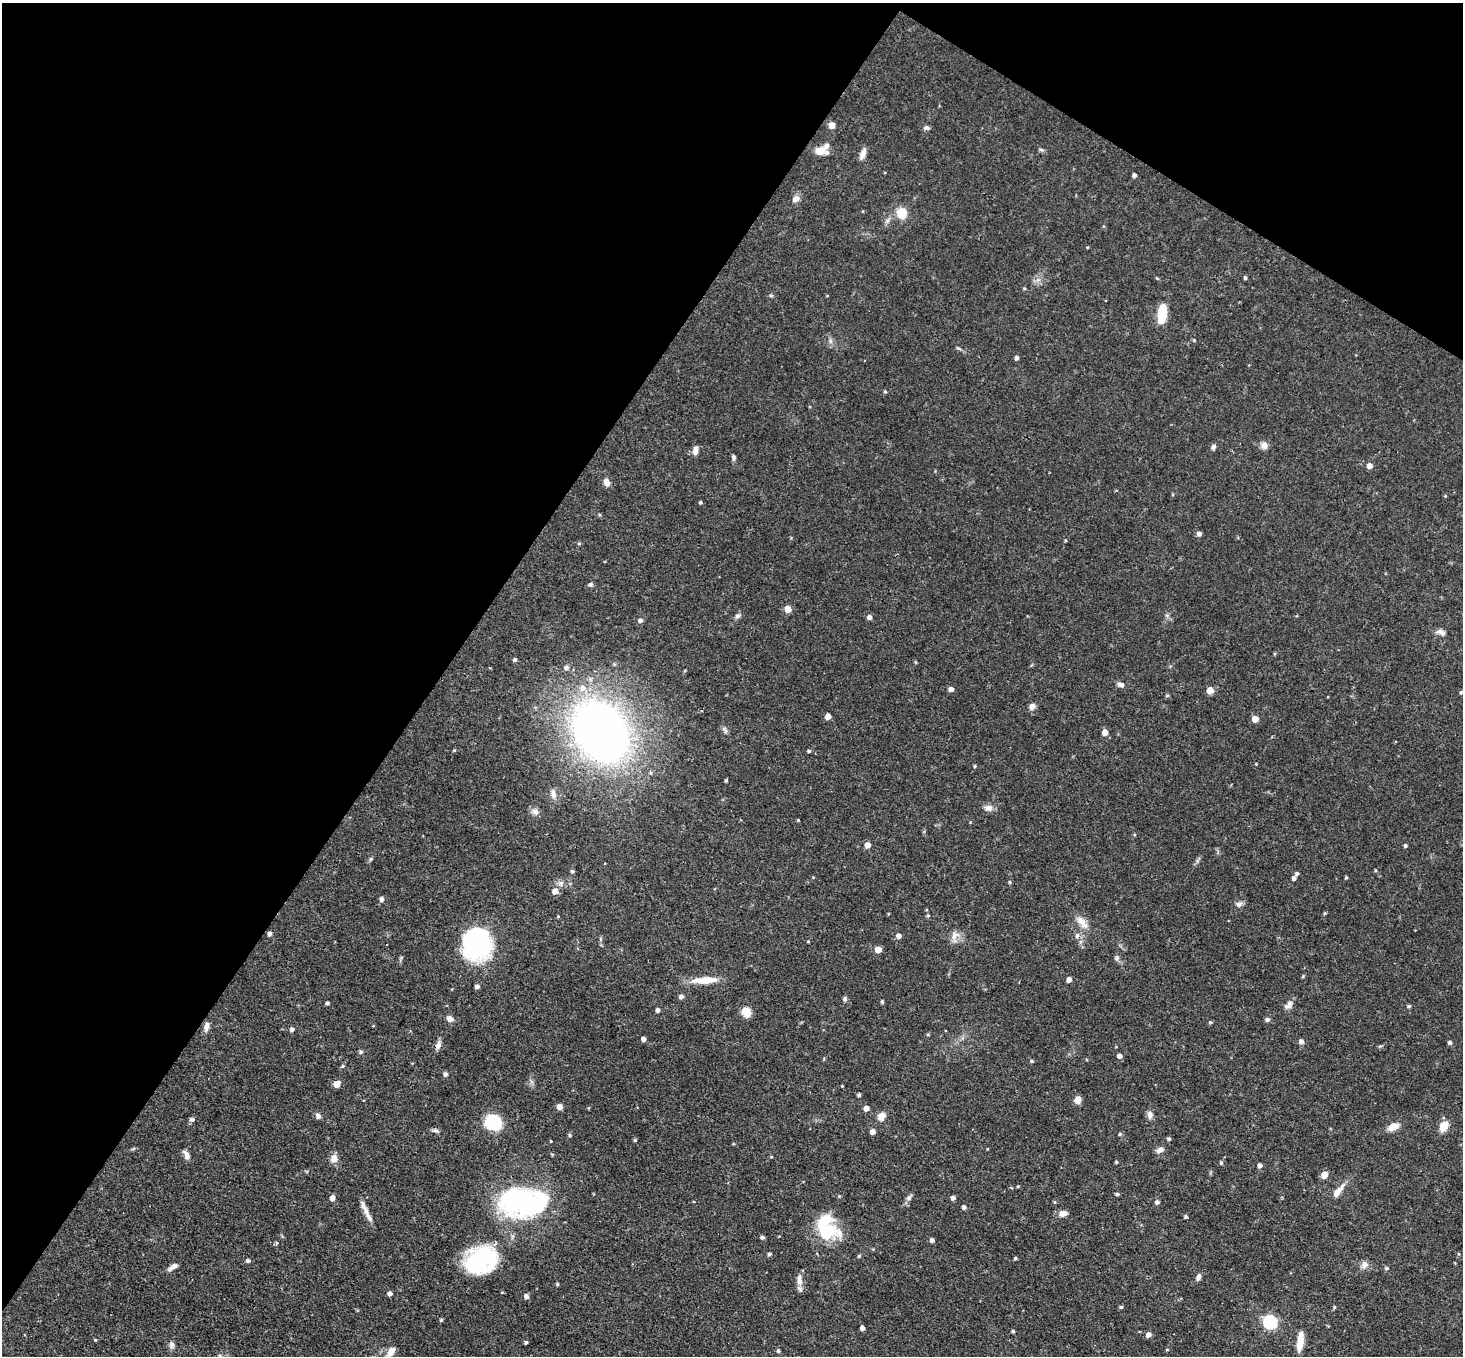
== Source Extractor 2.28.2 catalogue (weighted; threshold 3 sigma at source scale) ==
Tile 2 of 4 x 4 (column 2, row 1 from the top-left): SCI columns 1466-2926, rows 4353-5706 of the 5851 x 5858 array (HDU 1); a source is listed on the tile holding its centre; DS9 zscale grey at full resolution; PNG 1465 x 1358 px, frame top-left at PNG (2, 3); no overlay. Shown black and unused: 35% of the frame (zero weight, under 3 of 4 exposures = <1% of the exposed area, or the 3 px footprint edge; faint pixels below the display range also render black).
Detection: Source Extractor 2.28.2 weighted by HDU 2 'WHT'; one run over the whole footprint, this tile lists its part. Background 0.0564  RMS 0.0031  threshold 0.0141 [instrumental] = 3 sigma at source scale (4.5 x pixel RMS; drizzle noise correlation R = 1.50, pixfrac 1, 0.05/0.05 arcsec/px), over >= 5 px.
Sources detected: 177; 2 inside a brighter listed object's ellipse — not listed separately; the other 175 listed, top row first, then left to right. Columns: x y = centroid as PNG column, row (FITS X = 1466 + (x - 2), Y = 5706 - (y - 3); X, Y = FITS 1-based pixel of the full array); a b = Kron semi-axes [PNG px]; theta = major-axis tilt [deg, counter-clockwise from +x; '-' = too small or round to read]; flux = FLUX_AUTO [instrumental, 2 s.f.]
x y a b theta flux
832 125 5 4 - 3.5
926 128 8 6 -10 0.88
1041 150 6 4 -19 0.49
820 151 13 8 -7 4.2
863 154 14 6 67 1.8
1134 175 4 4 - 0.93
795 199 9 7 38 1.6
902 213 9 8 - 6.6
1087 247 3 3 - 0.3
1245 278 4 3 - 0.48
1162 313 20 8 82 8.4
1194 340 4 3 - 0.33
830 341 7 4 72 0.67
1017 358 5 4 - 0.92
885 391 4 3 - 0.37
1264 445 9 8 - 1.7
1213 447 7 5 74 0.78
695 451 10 6 85 1.7
734 457 6 5 - 0.71
1369 466 5 5 - 2.1
606 482 8 6 -74 2.1
1116 490 4 3 - 0.23
700 502 4 3 - 0.48
600 515 4 4 - 0.37
1199 534 5 4 - 1.2
1065 540 3 3 - 0.31
579 543 5 3 - 0.34
590 585 6 5 - 0.64
788 609 5 5 - 3.6
1167 615 6 4 18 0.48
738 616 9 6 30 0.85
869 617 5 4 - 1.4
640 620 6 5 - 0.82
1441 632 11 6 -17 1.4
515 660 5 4 - 0.63
566 667 6 5 - 1
1121 684 8 6 -27 1.3
583 688 9 8 - 2.4
951 689 4 4 - 1.6
1210 690 5 5 - 5.1
1461 692 4 4 - 0.44
1032 706 8 6 45 1.6
828 716 5 4 - 2.2
1255 719 5 5 - 3.1
725 730 10 5 -45 0.75
600 732 42 33 -55 280
1105 732 5 5 - 2.4
809 751 4 3 - 0.49
975 766 4 4 - 0.33
726 780 4 3 - 0.41
553 794 14 7 -82 1.6
988 808 12 8 -5 1.6
535 811 10 8 -23 1.4
798 820 3 3 - 0.27
867 845 5 4 - 2.9
1405 846 4 4 - 0.56
370 859 6 4 88 0.41
1375 870 4 3 - 0.31
572 871 5 4 - 0.54
1297 873 5 4 - 0.7
1294 878 4 4 - 0.95
1346 878 4 3 - 0.39
1010 882 5 3 - 0.34
555 891 5 5 - 2.6
382 899 5 5 - 1.3
1239 904 9 7 9 1.1
1325 913 4 4 - 0.36
928 915 5 5 - 0.44
558 916 4 4 - 0.26
1082 922 22 9 -50 3.4
270 934 4 4 - 0.93
955 935 15 9 37 2.3
899 936 5 4 - 1.5
1077 936 7 7 - 1.3
600 939 6 4 -89 0.51
808 941 3 3 - 0.28
477 944 34 30 82 36
878 949 5 4 - 3.6
1117 958 6 6 - 0.83
1069 979 4 4 - 1.8
705 980 29 8 4 6.2
477 986 5 4 - 1.1
681 996 6 5 - 0.95
845 999 6 5 - 0.63
882 1002 5 3 - 0.4
327 1003 4 4 - 0.57
1289 1005 13 7 44 1.6
1409 1006 5 4 - 0.39
658 1010 4 4 - 0.98
746 1012 10 8 -50 4.1
450 1019 8 6 -33 1.7
1267 1019 5 5 - 0.84
1210 1022 4 4 - 0.33
207 1026 14 6 77 1.6
292 1029 5 5 - 0.87
643 1039 4 4 - 1.4
1301 1041 5 5 - 1.3
1450 1043 4 4 - 0.83
438 1045 12 7 73 1.3
361 1052 5 5 - 0.6
1119 1056 5 4 - 1.5
1032 1061 4 4 - 0.39
343 1066 6 4 89 0.41
446 1074 5 4 - 0.94
337 1084 5 5 - 3.8
842 1086 3 2 - 0.26
859 1095 4 4 - 0.55
1078 1100 8 6 73 2
560 1107 5 4 - 2.7
866 1108 5 4 - 2
1150 1115 10 7 -83 1.3
318 1116 7 6 - 1
882 1116 12 8 63 2.2
192 1119 7 5 14 0.68
493 1122 15 12 -17 16
1444 1126 9 7 62 4.7
1393 1127 11 7 28 3.4
435 1130 10 4 -5 0.71
873 1132 4 4 - 1.9
1120 1134 5 4 - 0.44
569 1135 6 4 -90 0.39
1169 1139 4 4 - 0.69
635 1140 4 4 - 0.39
1160 1150 9 6 27 1.6
187 1155 11 6 -61 1.6
334 1158 11 9 66 2.1
1116 1162 4 3 - 0.38
1221 1163 5 4 - 0.52
1260 1165 4 4 - 1.2
1324 1175 5 5 - 4.6
1338 1191 19 7 51 2.9
1117 1194 5 4 - 0.6
839 1196 4 4 - 0.3
332 1198 5 4 - 1.7
909 1198 7 6 - 0.94
953 1198 5 4 - 0.96
523 1202 45 25 -4 63
1055 1202 5 3 - 0.31
1157 1202 5 5 - 0.93
964 1207 5 4 - 0.88
366 1212 28 5 -64 2.5
1063 1213 9 7 7 1.9
1186 1217 4 4 - 0.55
827 1232 34 19 3 12
762 1237 4 4 - 0.78
932 1240 4 4 - 1
277 1243 5 3 - 0.38
769 1254 4 4 - 0.65
1458 1254 5 3 - 0.31
859 1256 4 4 - 0.41
1015 1258 4 3 - 0.45
480 1260 31 23 30 35
248 1261 5 4 - 0.74
1364 1265 10 8 55 1.5
173 1267 13 5 34 1.5
1387 1268 5 5 - 0.59
1198 1277 9 5 69 1.1
799 1280 18 7 -90 2.1
557 1284 4 4 - 0.41
390 1293 4 4 - 1.3
526 1296 5 5 - 1.1
1121 1307 4 4 - 0.47
1334 1307 4 4 - 0.35
441 1320 4 4 - 0.39
1270 1322 6 6 - 47
862 1328 4 4 - 1.3
1013 1331 4 3 - 0.53
1148 1335 5 5 - 1.6
95 1340 4 3 - 0.3
526 1342 4 3 - 0.62
1300 1342 22 7 82 4.9
172 1345 9 7 -87 1.1
1167 1349 4 3 - 0.27
391 1351 11 7 59 2.3
778 1351 5 4 - 0.52
Overlapping masked pixels (flux is a lower limit): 1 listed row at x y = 1077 936